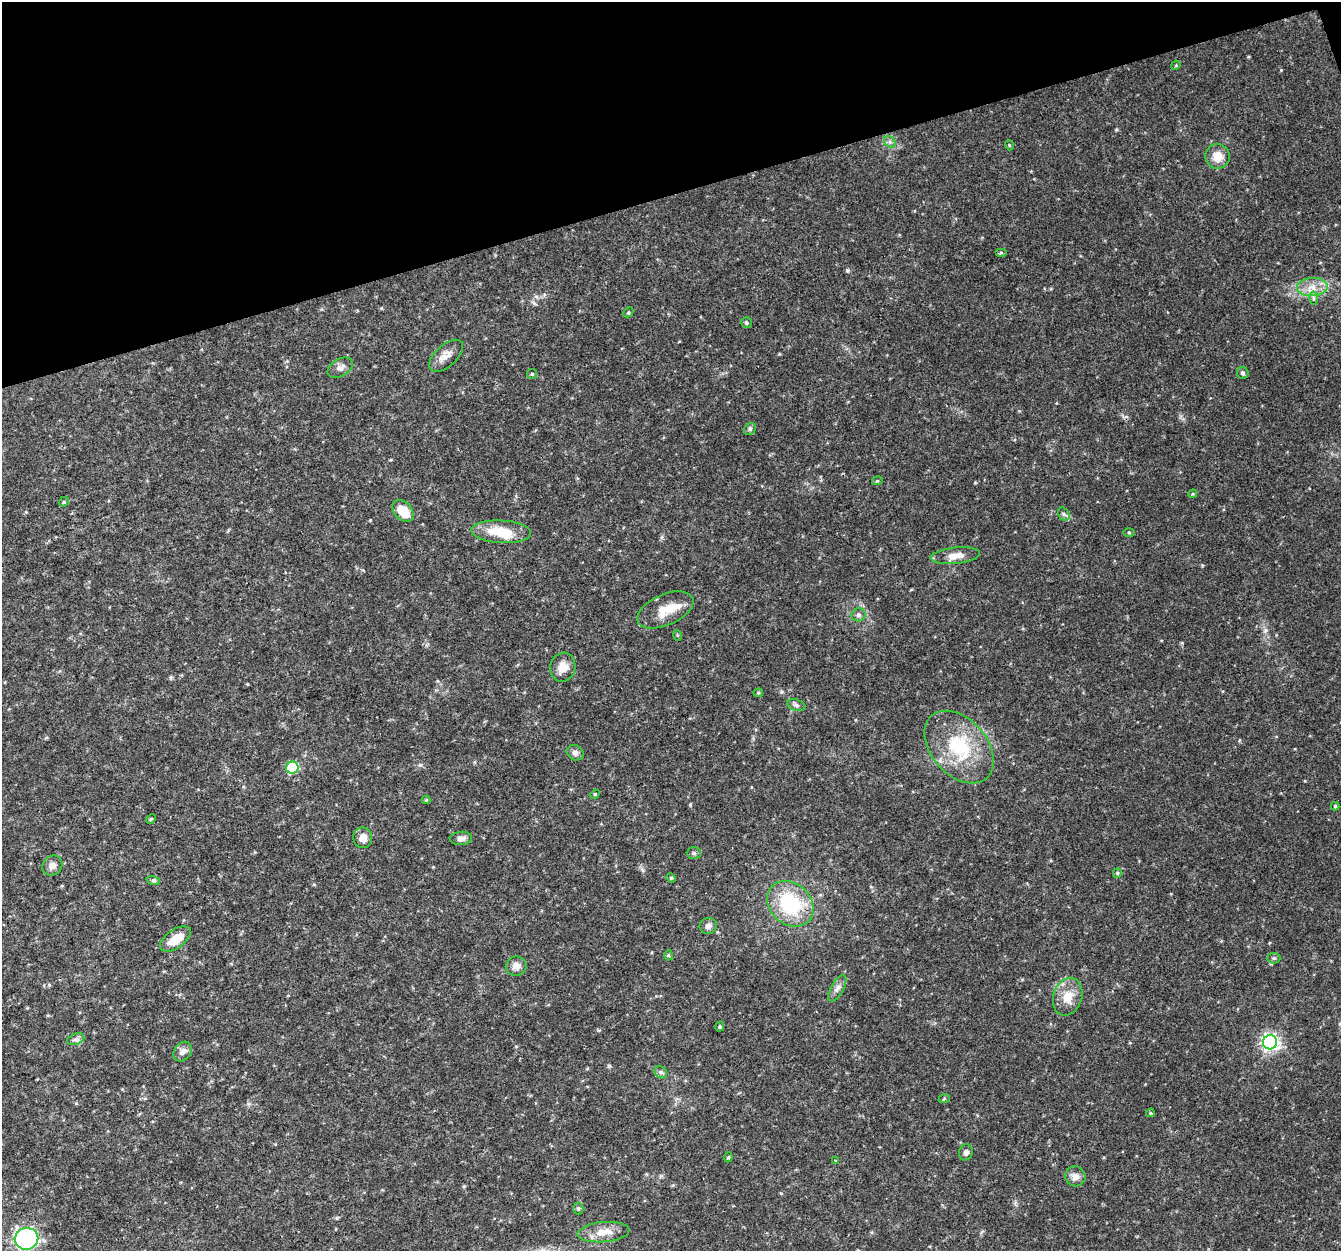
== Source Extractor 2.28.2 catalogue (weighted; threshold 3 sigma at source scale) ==
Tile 3 of 4 x 4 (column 3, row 1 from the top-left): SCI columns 2683-4021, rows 3867-5115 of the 5362 x 5182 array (HDU 1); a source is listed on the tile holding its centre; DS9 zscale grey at full resolution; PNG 1343 x 1253 px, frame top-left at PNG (2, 2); each listed source drawn as its Kron ellipse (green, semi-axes under 4 px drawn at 4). Shown black and unused: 16% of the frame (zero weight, under 3 of 4 exposures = <1% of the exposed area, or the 3 px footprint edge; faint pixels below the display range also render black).
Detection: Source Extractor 2.28.2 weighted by HDU 2 'WHT'; one run over the whole footprint, this tile lists its part. Background 0.0306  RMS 0.0034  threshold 0.0155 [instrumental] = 3 sigma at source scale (4.5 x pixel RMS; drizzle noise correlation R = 1.50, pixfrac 1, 0.0396/0.0396 arcsec/px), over >= 5 px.
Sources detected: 66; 1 inside a brighter object's white glare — neither listed nor drawn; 1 inside a brighter listed object's ellipse — not listed separately; the other 64 listed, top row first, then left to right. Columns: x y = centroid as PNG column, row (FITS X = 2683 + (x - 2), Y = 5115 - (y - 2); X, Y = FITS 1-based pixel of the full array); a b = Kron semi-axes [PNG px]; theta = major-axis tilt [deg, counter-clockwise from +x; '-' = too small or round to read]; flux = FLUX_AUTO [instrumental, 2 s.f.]
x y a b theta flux
1176 65 5 4 - 0.32
890 142 6 5 - 0.82
1009 145 5 3 - 0.31
1218 156 12 12 - 4.4
1001 253 6 4 0 0.48
1312 287 15 9 2 4.1
1314 298 6 4 -90 0.67
628 312 5 3 - 0.39
747 323 5 5 - 0.63
446 356 20 11 42 3.3
340 368 14 8 30 2
1243 373 6 6 - 0.62
532 374 5 5 - 0.42
750 429 6 5 - 0.64
877 481 5 3 - 0.33
1193 494 4 4 - 0.36
64 502 5 4 - 0.46
403 511 12 8 -46 7.6
1064 514 7 5 -59 0.76
501 532 30 11 -3 10
1129 532 5 3 - 0.35
955 556 25 8 6 3.7
665 610 30 15 24 6.7
858 615 7 6 - 0.95
677 635 5 3 - 0.33
563 667 14 12 77 3.8
758 693 5 4 - 0.43
796 705 9 5 -16 0.97
959 747 42 28 -49 23
575 753 9 7 -31 1.3
292 768 6 6 - 27
595 794 5 4 - 0.4
426 800 4 4 - 0.32
1335 806 4 4 - 0.45
151 819 5 4 - 0.39
363 838 10 9 - 2.6
461 838 11 6 4 1.8
694 853 7 6 - 0.73
52 866 10 9 - 1.7
1117 873 4 4 - 0.38
671 878 5 4 - 0.4
153 880 7 4 -17 0.61
790 904 25 20 -42 24
708 926 8 8 - 1.5
175 939 17 9 35 5.8
669 955 5 3 - 0.4
1274 958 6 5 - 0.61
516 966 10 9 - 2.5
837 988 14 6 60 1.7
1068 997 19 14 72 5.9
720 1027 5 4 - 0.49
76 1039 9 5 20 1.1
1270 1042 7 7 - 130
183 1052 11 8 51 1.8
661 1072 7 5 -45 0.77
944 1099 6 3 20 0.41
1150 1113 4 4 - 0.36
966 1152 8 6 67 1.1
728 1157 5 4 - 0.46
836 1161 3 3 - 0.69
1075 1176 10 10 - 2.2
578 1208 6 5 - 0.53
603 1232 26 10 5 5.2
27 1239 12 11 - 69